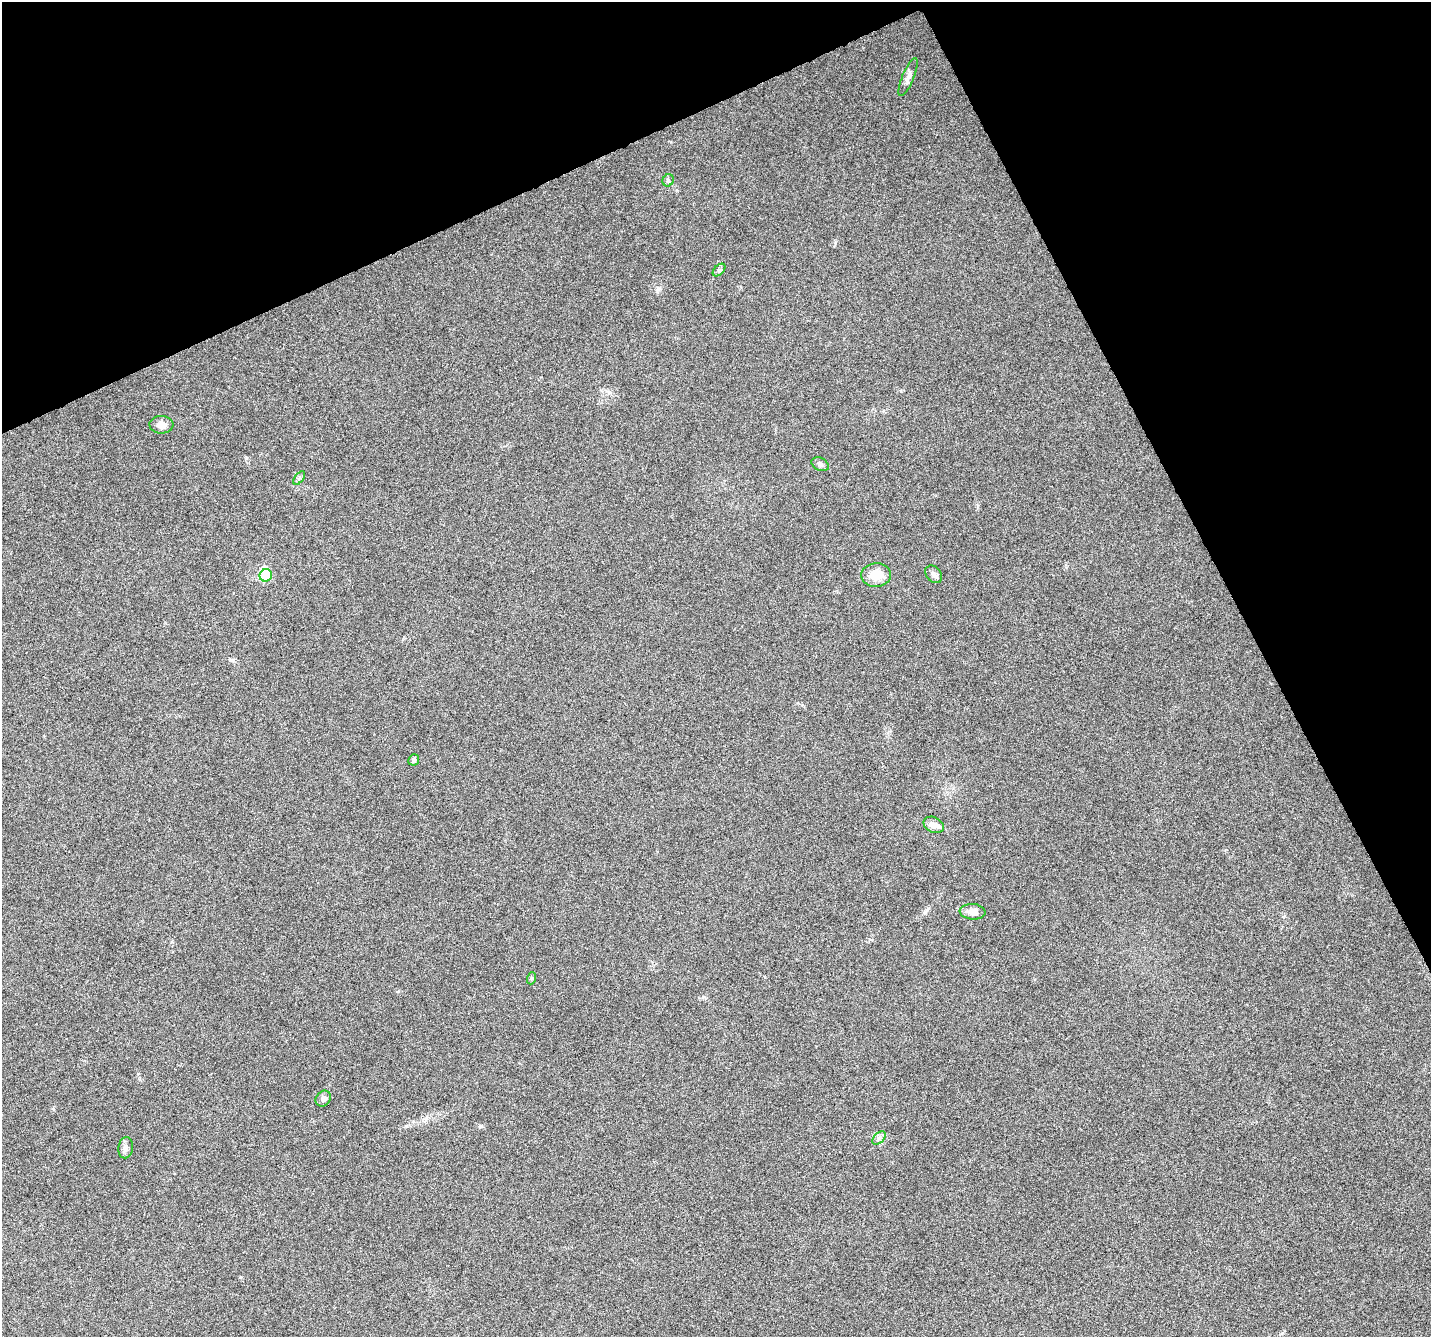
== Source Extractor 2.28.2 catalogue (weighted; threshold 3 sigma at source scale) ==
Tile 3 of 4 x 4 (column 3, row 1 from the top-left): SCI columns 2859-4287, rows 4159-5493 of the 5715 x 5588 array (HDU 1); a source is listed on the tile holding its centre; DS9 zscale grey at full resolution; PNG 1433 x 1339 px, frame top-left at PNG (2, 2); each listed source drawn as its Kron ellipse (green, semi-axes under 4 px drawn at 4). Shown black and unused: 24% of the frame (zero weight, under 4 of 8 exposures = <1% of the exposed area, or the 3 px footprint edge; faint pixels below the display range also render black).
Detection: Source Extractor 2.28.2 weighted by HDU 2 'WHT'; one run over the whole footprint, this tile lists its part. Background 0.0422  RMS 0.0029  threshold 0.0118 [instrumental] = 3 sigma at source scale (4.09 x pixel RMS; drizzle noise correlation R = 1.36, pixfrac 0.8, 0.0396/0.0396 arcsec/px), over >= 5 px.
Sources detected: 17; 1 inside a brighter object's white glare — neither listed nor drawn; the other 16 listed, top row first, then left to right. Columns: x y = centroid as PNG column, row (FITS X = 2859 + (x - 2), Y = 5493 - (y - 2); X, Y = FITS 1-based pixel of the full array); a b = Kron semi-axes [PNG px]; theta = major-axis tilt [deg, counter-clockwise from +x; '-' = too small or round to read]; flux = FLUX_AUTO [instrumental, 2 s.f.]
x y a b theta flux
908 77 20 6 67 1.3
668 180 6 5 - 0.45
719 270 7 4 45 0.54
161 425 12 8 -2 2
820 464 9 6 -27 0.69
299 478 8 4 54 0.49
934 574 10 7 -48 0.92
266 575 6 6 - 9
876 575 15 12 3 4.4
414 760 6 5 - 0.55
934 825 10 7 -26 1.9
973 912 13 7 -4 2.2
532 978 6 4 72 0.34
323 1098 8 7 - 1.1
879 1138 8 5 45 0.78
126 1148 10 7 81 0.96
Unlisted compact peaks at least as high as the median listed source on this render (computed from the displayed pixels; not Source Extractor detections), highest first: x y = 925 912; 703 997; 246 458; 835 243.